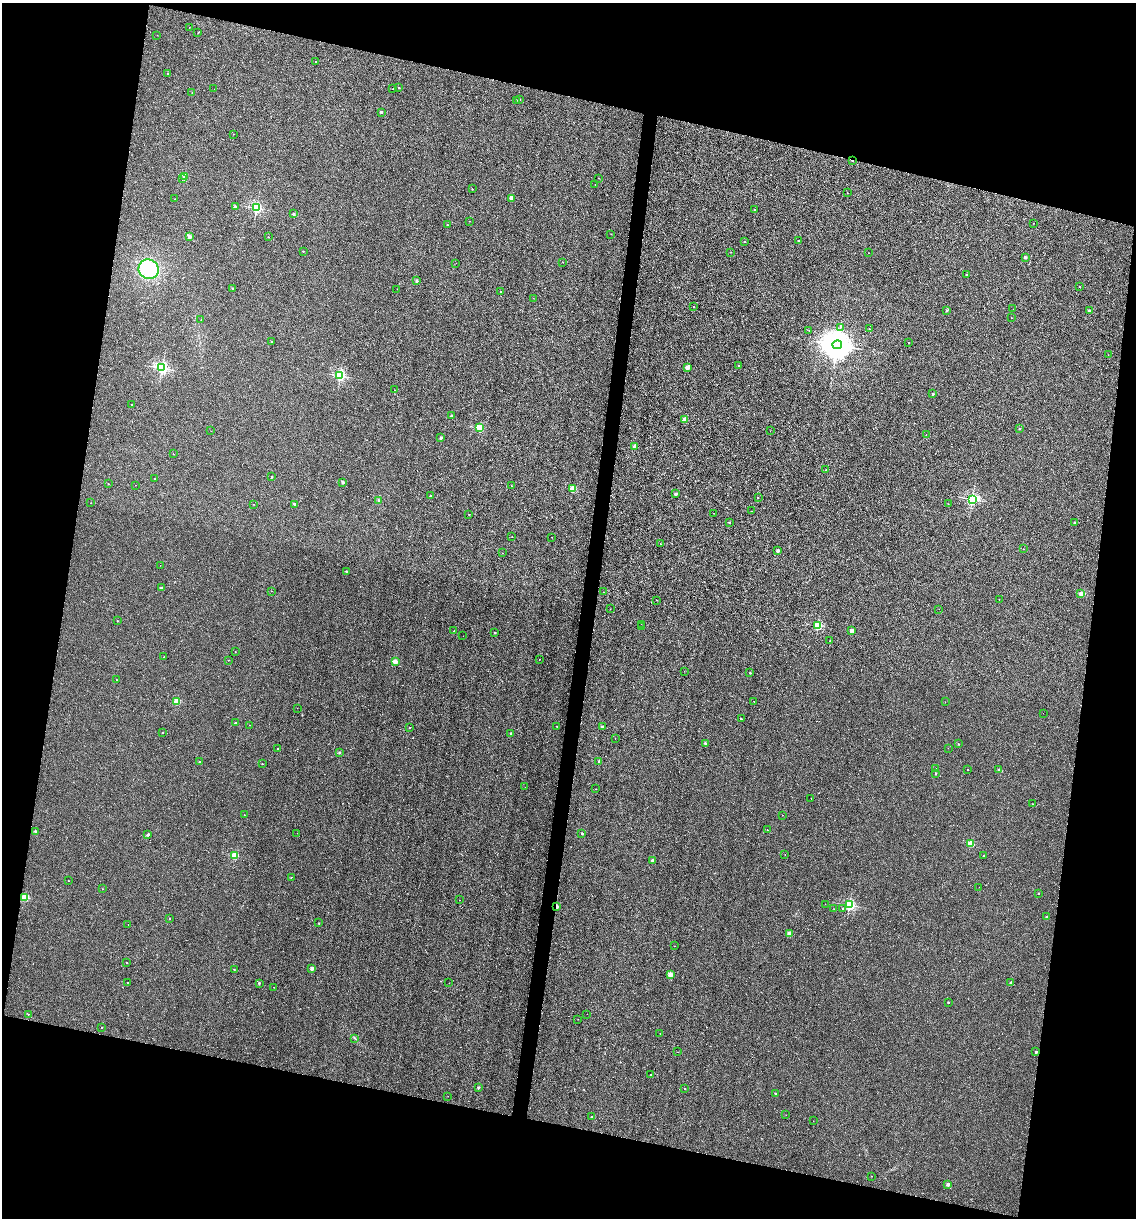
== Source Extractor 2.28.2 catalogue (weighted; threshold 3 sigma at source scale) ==
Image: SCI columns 119-4654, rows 3-4866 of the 4889 x 4866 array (HDU 1 of 3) = the unmasked area's bounding box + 8 px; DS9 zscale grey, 4 x 4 block average (1 PNG px = mean of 4 x 4 image px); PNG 1138 x 1220 px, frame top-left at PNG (2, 3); each listed source drawn as its Kron ellipse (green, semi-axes under 4 px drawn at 4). Shown black and unused: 26% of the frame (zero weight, under 2 of 3 exposures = <1% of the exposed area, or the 3 px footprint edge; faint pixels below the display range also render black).
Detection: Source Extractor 2.28.2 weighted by HDU 2 'WHT'. Background 0.00157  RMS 0.005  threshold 0.0226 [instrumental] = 3 sigma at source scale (4.5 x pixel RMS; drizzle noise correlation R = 1.50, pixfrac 1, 0.05/0.05 arcsec/px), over >= 5 px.
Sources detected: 225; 1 inside a brighter object's white glare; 1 cosmic-ray / hot-pixel residue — neither listed nor drawn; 1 coinciding with a brighter row at this scale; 1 inside a brighter listed object's ellipse — not listed separately; the other 221 listed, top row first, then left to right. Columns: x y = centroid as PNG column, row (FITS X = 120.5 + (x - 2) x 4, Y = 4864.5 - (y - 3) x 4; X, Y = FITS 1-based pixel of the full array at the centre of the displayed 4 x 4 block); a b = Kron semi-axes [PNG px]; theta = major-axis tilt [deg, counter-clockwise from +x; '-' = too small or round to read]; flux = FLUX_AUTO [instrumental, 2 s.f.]
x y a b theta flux
189 27 2 2 - 0.52
198 32 2 2 - 1.3
157 35 2 2 - 0.55
316 61 2 2 - 0.76
167 74 2 2 - 1.9
399 88 2 2 - 3.8
214 89 2 2 - 0.4
393 89 2 2 - 0.98
192 92 2 2 - 1.3
519 99 2 2 - 5.9
516 100 2 2 - 1.1
381 112 2 2 - 10
233 134 2 2 - 1.5
852 160 2 2 - 2.9
185 176 2 2 - 70
598 178 2 2 - 1.2
182 179 2 2 - 3.6
595 184 2 2 - 0.85
472 189 2 2 - 2.1
847 193 2 2 - 1.3
511 198 2 2 - 36
175 199 2 2 - 0.82
235 206 2 2 - 7.8
256 208 2 2 - 410
755 210 2 2 - 4.3
293 214 2 2 - 2
469 221 2 2 - 0.84
1034 223 2 2 - 0.59
447 225 2 2 - 3.5
611 234 2 2 - 0.59
190 237 2 2 - 26
268 237 2 2 - 1.1
798 241 2 2 - 6
745 242 2 2 - 2.3
303 251 2 2 - 2.7
731 252 2 2 - 0.6
868 253 2 2 - 0.52
1025 257 2 2 - 17
563 262 2 2 - 0.62
456 263 2 2 - 0.4
149 269 10 9 - 87
967 275 2 2 - 4.3
417 281 2 2 - 11
1080 286 2 2 - 1.4
233 289 2 2 - 11
397 289 2 2 - 0.46
501 291 2 2 - 0.86
533 298 2 2 - 0.75
694 306 2 2 - 2.6
1013 309 2 2 - 0.52
947 310 2 2 - 4.2
1089 311 2 2 - 15
1011 318 2 2 - 1
201 319 2 2 - 0.51
840 327 2 2 - 1.1
869 329 2 2 - 2.3
809 330 2 2 - 0.68
271 342 2 2 - 3.5
909 342 2 2 - 3.8
837 345 5 4 - 4800
1108 355 2 2 - 0.62
739 366 2 2 - 5
162 368 2 2 - 550
687 368 2 2 - 47
340 375 2 2 - 460
395 390 2 2 - 0.5
933 394 2 2 - 10
132 404 2 2 - 1.2
451 415 2 2 - 5.8
685 419 2 2 - 35
479 428 2 2 - 160
1019 429 2 2 - 4.3
211 431 2 2 - 0.48
770 431 2 2 - 0.9
926 434 2 2 - 1.2
441 438 2 2 - 13
634 447 2 2 - 35
173 454 2 2 - 0.96
826 470 2 2 - 2.4
271 477 2 2 - 4.3
155 478 2 2 - 2
343 482 2 2 - 16
108 484 2 2 - 2.6
135 485 2 2 - 0.57
511 486 2 2 - 2.3
573 489 2 2 - 110
676 494 2 2 - 16
430 496 2 2 - 3.8
758 497 2 2 - 1.2
972 499 2 2 - 500
379 500 2 2 - 1.4
91 503 2 2 - 0.82
253 504 2 2 - 0.68
294 504 2 2 - 11
948 504 2 2 - 0.51
752 511 2 2 - 1.5
714 513 2 2 - 0.66
469 514 2 2 - 2
729 523 2 2 - 4.8
1075 523 2 2 - 11
512 537 2 2 - 0.44
551 537 2 2 - 0.59
660 544 2 2 - 2.5
1023 549 2 2 - 1.4
778 551 2 2 - 22
502 553 2 2 - 0.38
160 565 2 2 - 0.51
346 571 2 2 - 4.9
162 588 2 2 - 12
271 591 2 2 - 1.2
604 592 2 2 - 0.84
1081 593 2 2 - 47
999 599 2 2 - 1.2
657 600 2 2 - 0.74
610 609 2 2 - 0.52
939 609 2 2 - 0.31
117 621 2 2 - 2
641 624 2 2 - 0.34
817 625 2 2 - 190
641 627 2 2 - 0.8
851 630 2 2 - 19
454 631 2 2 - 2.3
495 632 2 2 - 2.3
463 636 2 2 - 0.53
830 641 2 2 - 0.79
235 652 2 2 - 0.93
164 657 2 2 - 1.2
539 659 2 2 - 0.89
228 660 2 2 - 0.84
395 662 2 2 - 69
684 671 2 2 - 0.49
750 673 2 2 - 4.3
116 679 2 2 - 0.71
177 701 2 2 - 96
754 701 2 2 - 0.58
945 702 2 2 - 0.39
297 708 2 2 - 0.54
1043 713 2 2 - 0.42
741 719 2 2 - 7
235 723 2 2 - 2.9
249 725 2 2 - 0.85
557 726 2 2 - 2.4
409 727 2 2 - 1.6
602 727 2 2 - 11
162 732 2 2 - 2.7
511 733 2 2 - 12
615 738 2 2 - 0.97
705 743 2 2 - 7.2
958 744 2 2 - 4.4
948 748 2 2 - 0.44
278 749 2 2 - 7.1
339 752 2 2 - 9.8
199 762 2 2 - 2.8
599 762 3 2 - 2.5
262 764 2 2 - 1.8
936 768 2 2 - 1.5
967 769 2 2 - 0.88
999 770 2 2 - 14
936 773 2 2 - 5
525 787 2 2 - 0.46
596 789 2 2 - 0.61
811 798 2 2 - 0.56
1032 804 2 2 - 1.2
244 815 2 2 - 0.74
782 815 2 2 - 0.87
767 830 2 2 - 0.79
35 831 2 2 - 8.5
297 833 2 2 - 0.35
582 833 2 2 - 5.6
148 835 2 2 - 9.6
970 843 2 2 - 99
234 855 2 2 - 130
785 855 2 2 - 0.48
983 855 2 2 - 1.8
653 860 2 2 - 21
291 877 2 2 - 2.6
68 881 2 2 - 0.54
979 887 2 2 - 0.38
103 889 2 2 - 1.2
1039 893 2 2 - 2.3
25 897 2 2 - 150
459 900 2 2 - 0.48
825 904 2 2 - 0.61
849 905 2 2 - 380
556 907 2 2 - 55
843 908 2 2 - 2.5
834 909 2 2 - 0.42
1047 917 2 2 - 7.1
169 919 2 2 - 2
319 923 2 2 - 3.6
128 925 2 2 - 0.62
789 933 2 2 - 40
675 946 2 2 - 0.45
127 963 2 2 - 2.2
312 968 2 2 - 21
234 969 2 2 - 1.6
670 974 2 2 - 59
128 982 2 2 - 1.9
259 983 2 2 - 6.9
449 983 2 2 - 0.42
1010 983 2 2 - 7.4
274 987 2 2 - 1.3
948 1002 2 2 - 4.6
28 1014 2 2 - 1.4
587 1014 2 2 - 0.59
578 1019 2 2 - 0.48
102 1027 2 2 - 2.9
660 1033 2 2 - 1.1
354 1038 2 2 - 1.1
677 1052 2 2 - 0.37
1036 1052 2 2 - 9.7
650 1074 2 2 - 1.7
478 1087 2 2 - 11
685 1089 2 2 - 1.1
775 1093 2 2 - 4.3
448 1096 2 2 - 0.66
786 1115 2 2 - 0.47
591 1117 2 2 - 4.6
813 1121 2 2 - 0.49
871 1176 2 2 - 0.67
948 1184 2 2 - 21
Overlapping masked pixels (flux is a lower limit): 3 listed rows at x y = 852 160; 25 897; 556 907
Diffuse or blended objects may show on this block-average render without a row.